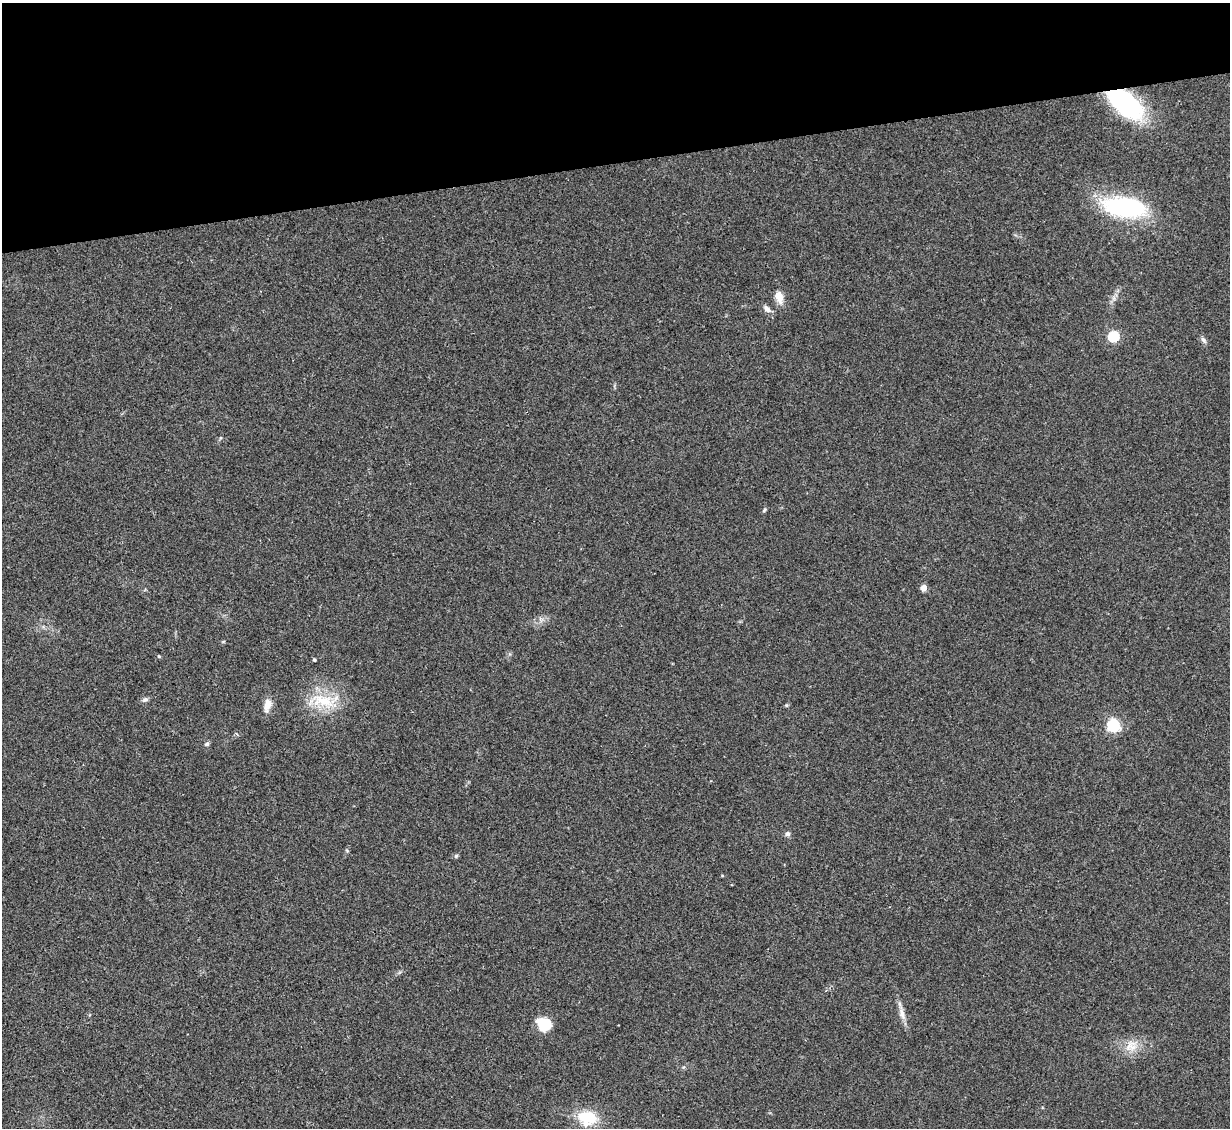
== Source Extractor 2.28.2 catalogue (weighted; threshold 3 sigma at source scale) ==
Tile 3 of 4 x 4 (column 3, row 1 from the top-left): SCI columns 2455-3682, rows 3627-4752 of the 4909 x 4890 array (HDU 1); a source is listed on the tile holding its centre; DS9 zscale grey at full resolution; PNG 1232 x 1130 px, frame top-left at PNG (2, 3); no overlay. Shown black and unused: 14% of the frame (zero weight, under 2 of 3 exposures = <1% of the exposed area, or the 3 px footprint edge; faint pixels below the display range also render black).
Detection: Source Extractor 2.28.2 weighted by HDU 2 'WHT'; one run over the whole footprint, this tile lists its part. Background 0.0906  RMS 0.0097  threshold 0.0434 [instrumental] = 3 sigma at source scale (4.5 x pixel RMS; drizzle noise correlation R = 1.50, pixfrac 1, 0.05/0.05 arcsec/px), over >= 5 px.
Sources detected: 22; all 22 listed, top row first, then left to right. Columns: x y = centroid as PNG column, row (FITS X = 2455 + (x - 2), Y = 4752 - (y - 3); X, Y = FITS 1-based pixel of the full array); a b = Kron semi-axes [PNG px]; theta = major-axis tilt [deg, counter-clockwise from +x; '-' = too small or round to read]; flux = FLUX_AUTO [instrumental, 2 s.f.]
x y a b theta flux
1125 104 41 20 -39 120
1124 207 39 17 -6 130
779 297 17 10 -70 9.4
767 309 9 6 -45 4.8
1113 336 5 5 - 87
1204 340 10 5 -49 2.6
764 510 7 4 50 1.4
924 588 4 4 - 12
159 656 5 4 - 1
314 660 4 3 - 1.4
145 699 7 6 - 2.6
323 701 39 17 -14 35
267 705 17 9 70 8.8
787 705 5 4 - 1.2
1113 725 6 5 - 170
207 744 6 5 - 2.1
787 834 6 5 - 3
456 856 6 5 - 1.5
902 1014 18 7 -74 7.3
544 1025 14 12 -35 26
1131 1046 19 14 37 15
587 1118 19 14 -11 34
Overlapping masked pixels (flux is a lower limit): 1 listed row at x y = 1125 104